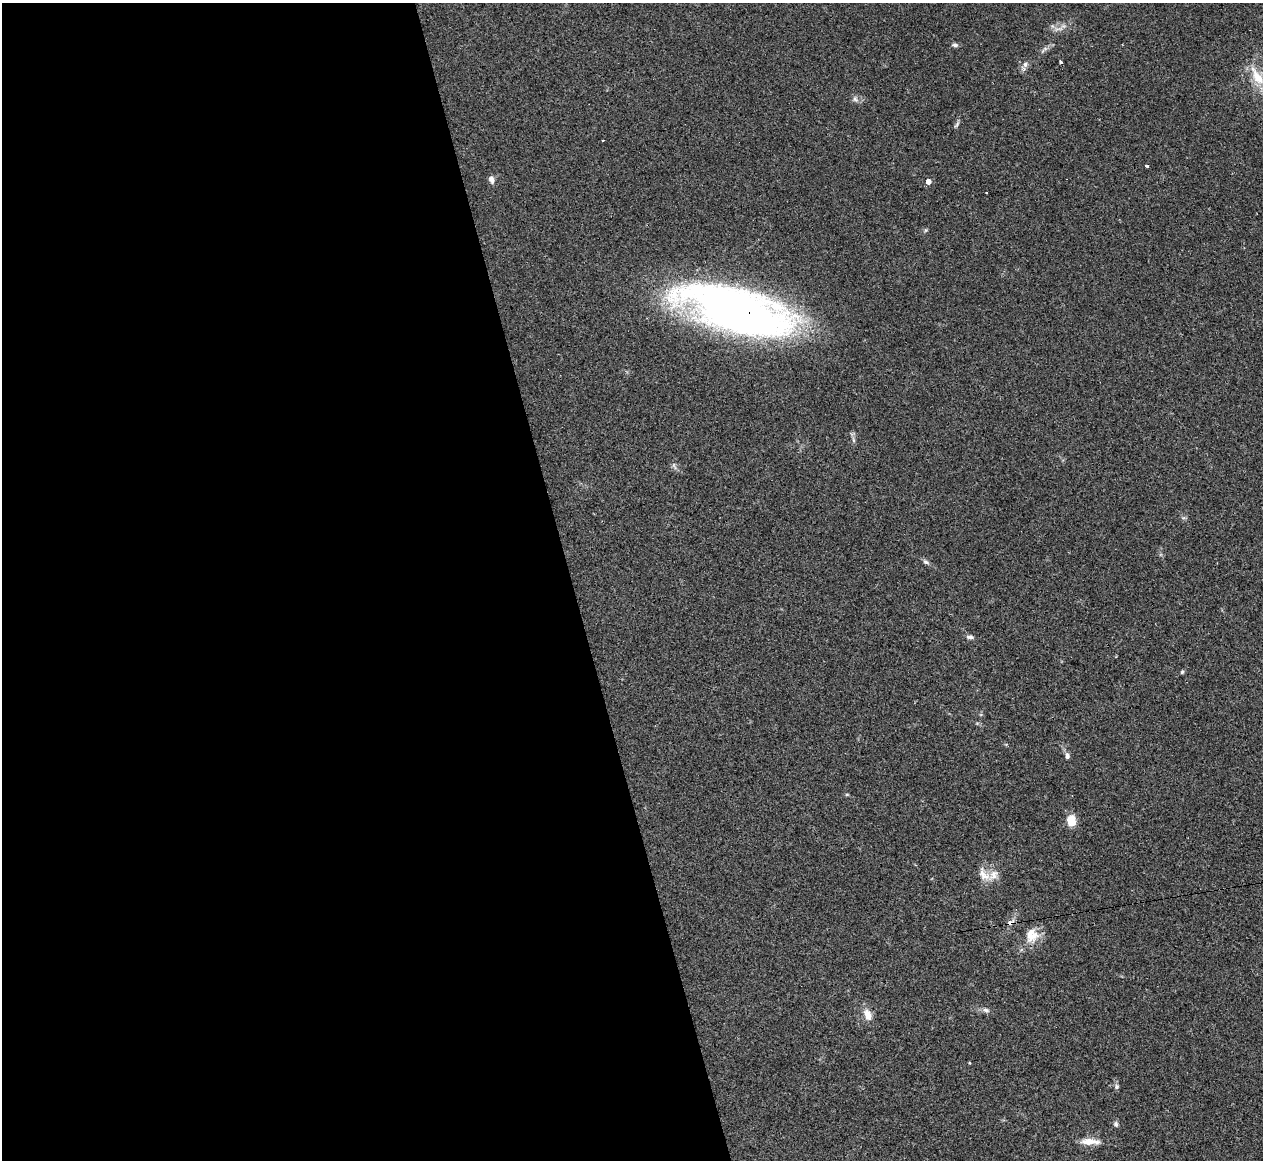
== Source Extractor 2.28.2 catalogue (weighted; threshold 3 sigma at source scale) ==
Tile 9 of 4 x 4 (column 1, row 3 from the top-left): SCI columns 30-1290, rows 1418-2575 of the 5073 x 5080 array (HDU 1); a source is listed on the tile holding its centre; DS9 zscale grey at full resolution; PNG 1265 x 1162 px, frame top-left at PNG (2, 3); no overlay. Shown black and unused: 45% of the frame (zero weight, under 2 of 3 exposures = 2% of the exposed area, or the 3 px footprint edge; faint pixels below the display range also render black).
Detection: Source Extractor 2.28.2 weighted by HDU 2 'WHT'; one run over the whole footprint, this tile lists its part. Background 0.059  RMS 0.0071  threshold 0.0318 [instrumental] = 3 sigma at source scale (4.5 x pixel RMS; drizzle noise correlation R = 1.50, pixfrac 1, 0.05/0.05 arcsec/px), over >= 5 px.
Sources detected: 29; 1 inside a brighter listed object's ellipse — not listed separately; the other 28 listed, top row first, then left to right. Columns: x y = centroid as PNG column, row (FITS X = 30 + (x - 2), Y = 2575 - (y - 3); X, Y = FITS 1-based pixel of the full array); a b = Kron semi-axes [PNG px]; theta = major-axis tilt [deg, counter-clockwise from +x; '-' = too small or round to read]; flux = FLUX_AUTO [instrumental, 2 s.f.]
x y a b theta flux
1059 29 15 3 4 2.3
955 45 8 5 -2 1.6
1061 62 3 3 - 2.8
1025 64 8 6 -79 2.1
1257 77 29 12 -58 15
855 99 9 5 -31 2
957 124 11 4 54 1.4
603 140 3 2 - 1.5
1147 165 3 3 - 4.2
491 179 8 6 -76 3.2
928 181 5 5 - 4.2
736 310 95 35 -16 550
853 440 7 4 -88 1.4
674 466 12 3 -65 1.5
926 562 9 5 -20 1.7
970 637 9 5 -4 2.1
1182 672 5 4 - 0.96
1067 756 9 6 -81 2.1
847 794 6 3 19 0.66
1071 820 13 10 -89 9.2
984 874 22 11 -53 7.9
1010 923 5 4 - 5.1
1032 935 20 16 85 12
986 1010 10 5 -15 2.2
868 1015 16 9 -68 6.8
1117 1086 7 6 - 1.5
1116 1124 7 5 -80 1.6
1090 1142 25 8 -2 8.4
Overlapping masked pixels (flux is a lower limit): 2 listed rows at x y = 736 310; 1010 923